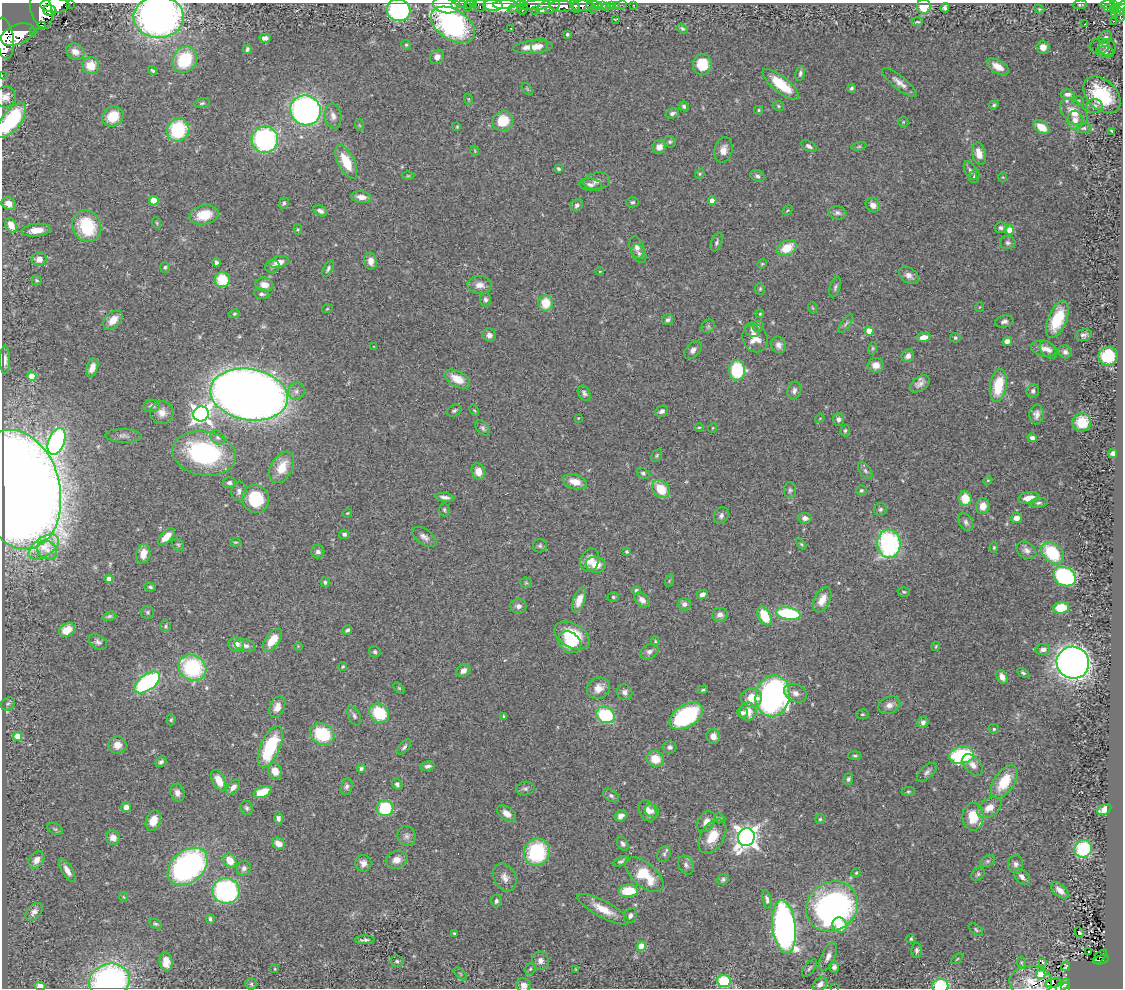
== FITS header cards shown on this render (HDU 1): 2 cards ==
NAXIS1  =                 1121
NAXIS2  =                  986

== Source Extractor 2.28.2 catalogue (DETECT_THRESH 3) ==
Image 1121 x 986 px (HDU 1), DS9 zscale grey, 1 PNG px = 1 image px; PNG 1125 x 990 px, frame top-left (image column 1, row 986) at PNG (2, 3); each listed source drawn as its Kron ellipse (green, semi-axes under 4 px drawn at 4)
Background 0.697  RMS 0.031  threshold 0.092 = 3 sigma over >= 5 px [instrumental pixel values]
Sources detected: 455; all 455 listed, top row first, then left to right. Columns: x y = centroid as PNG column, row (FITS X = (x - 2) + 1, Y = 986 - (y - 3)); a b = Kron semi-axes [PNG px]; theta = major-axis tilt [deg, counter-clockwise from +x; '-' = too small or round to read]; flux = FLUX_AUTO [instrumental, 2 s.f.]
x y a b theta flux
71 3 2 2 - 23
456 4 3 2 - 7.9
462 4 2 2 - 12
469 4 3 2 - 12
473 4 3 2 - 23
1107 4 7 3 -1 200
55 5 14 7 -1 2500
445 5 12 7 -14 86
493 5 10 5 -2 1900
505 5 12 4 2 1300
535 5 16 5 5 440
594 5 8 3 -3 97
611 5 3 3 - 25
616 5 2 2 - 11
622 5 2 2 - 8.4
634 5 3 2 - 11
1080 5 7 3 5 3.3
1113 5 4 3 - 130
480 6 6 6 - 58
517 6 10 4 27 330
562 6 12 5 -3 1500
575 6 6 4 -65 290
583 6 12 5 0 860
603 6 4 3 - 130
924 6 7 7 - 48
1121 6 6 4 39 180
548 7 12 6 20 610
607 7 2 2 - 7.3
467 8 3 2 - 61
523 8 7 5 80 330
945 8 5 4 - 4.7
593 9 2 2 - 36
1039 9 5 4 - 2.2
1108 9 3 2 - 8.3
1115 9 5 2 - 49
41 10 18 10 -75 3000
50 10 6 5 - 950
399 10 12 10 -15 300
536 11 3 3 - 94
1119 11 9 3 36 320
1120 15 7 5 -84 330
159 17 25 21 -1 1100
615 19 4 2 - 1.6
1114 21 3 2 - 16
917 22 6 2 4 2.5
1084 24 4 2 - 110
453 25 24 15 -32 380
41 26 3 2 - 730
511 28 2 2 - 1.3
682 29 6 4 -31 3.2
34 31 3 3 - 92
18 34 17 9 21 4300
567 34 3 3 - 4.5
1105 37 7 6 - 5.8
4 38 21 9 -82 3600
265 38 6 4 -4 7.1
406 45 5 4 - 2.7
539 46 8 7 - 10
1099 46 10 8 5 7.7
533 47 20 6 4 28
1043 47 6 6 - 16
1107 47 8 8 - 9
247 49 4 3 - 3.7
75 52 9 7 -26 16
1105 52 9 5 -5 5.1
437 57 7 6 - 11
185 60 14 11 57 100
702 64 10 9 - 50
91 65 8 8 - 31
998 67 12 6 -29 26
152 71 5 3 - 4
800 73 7 4 75 4.8
2 76 2 2 - 6.5
899 82 21 6 -39 16
781 84 22 8 -39 72
851 88 4 3 - 3.9
527 89 7 3 -53 2.6
1068 94 7 5 -6 8.9
1102 95 22 14 -44 110
6 97 10 10 - 15
468 99 6 3 -71 2.5
1078 101 6 5 - 3.4
202 103 8 4 14 3.9
994 105 5 4 - 3.3
684 106 5 4 - 4.8
778 106 6 4 -23 3
1094 106 8 7 - 6.6
306 110 15 14 - 680
759 110 4 4 - 2.5
1074 112 16 10 -40 35
672 113 7 5 20 6.9
113 116 11 9 33 50
333 116 12 8 -81 12
11 120 21 9 52 160
1075 120 9 7 -86 15
503 121 11 9 31 59
903 122 5 5 - 2.3
359 125 6 3 -71 2.2
457 127 3 3 - 2.2
1041 127 9 6 -34 34
1084 128 8 5 7 4.4
178 130 12 11 - 140
1112 131 4 2 - 2.6
265 140 13 13 - 320
670 142 6 5 - 3.7
809 146 8 5 -30 7.2
659 147 7 6 - 14
859 147 7 3 9 2.8
723 150 13 9 75 16
475 151 5 3 - 1.7
979 154 11 6 -75 22
346 162 18 8 -63 58
558 169 4 3 - 3.2
970 171 10 5 -63 7.2
700 174 5 4 - 2.6
408 176 6 4 0 2.6
757 176 7 5 -34 5.4
974 176 7 5 71 4.2
1003 177 5 3 - 1.9
597 181 13 8 10 12
591 185 11 6 -9 8
361 197 10 5 -6 16
154 201 5 4 - 52
712 201 4 4 - 19
632 202 6 5 - 4.3
284 203 6 5 - 4.2
9 204 7 6 - 21
577 205 6 5 - 6.2
873 205 8 6 -43 15
787 210 5 3 - 2
320 211 7 5 -26 7.3
837 213 9 6 -9 6.4
204 215 15 9 11 50
157 223 6 3 -71 2.1
11 225 7 5 -65 28
87 226 16 14 -64 110
1001 228 6 5 - 5.9
298 229 5 4 - 2.5
36 230 14 6 6 26
1010 230 4 4 - 41
717 242 9 5 70 4.8
1008 243 7 6 - 6.1
637 247 11 7 -73 9.7
787 248 10 7 29 46
639 253 10 6 -62 6.4
39 259 7 6 - 19
371 261 8 6 -83 14
216 262 4 3 - 5.1
279 262 10 5 15 18
762 264 5 4 - 2.3
272 266 7 6 - 5.4
165 267 5 4 - 3.4
328 269 9 4 62 5.2
600 271 4 4 - 2
909 275 11 7 -34 11
37 280 5 5 - 3.5
222 280 7 7 - 75
264 285 9 7 -12 21
480 285 12 9 -3 16
835 287 10 5 71 5.3
760 289 6 5 - 3.1
262 294 8 5 -6 5.5
485 300 7 5 -83 5.8
546 303 8 7 - 42
979 307 5 3 - 1.6
813 308 5 3 - 2
327 309 5 3 - 1.8
234 314 5 4 - 2.8
760 314 4 3 - 2.2
1057 319 20 9 68 75
113 320 11 7 44 24
668 320 6 5 - 5.1
1004 321 9 6 11 6.8
846 324 11 4 57 5.4
708 326 7 6 - 4.4
758 326 6 5 - 3.2
752 330 8 6 -42 6.5
869 331 4 4 - 47
489 335 7 6 - 8.9
1083 335 8 5 15 6.8
924 337 7 4 10 23
755 338 14 12 -61 28
955 338 5 4 - 3.4
1007 341 5 4 - 9.7
779 345 8 7 - 9
374 347 3 2 - 1.2
873 348 6 4 73 2.7
1044 348 13 7 -10 13
693 350 10 7 47 9.5
1048 350 10 6 -48 9.1
1065 352 7 6 - 6.8
908 356 7 6 - 9.5
1108 356 9 9 - 82
5 360 14 5 90 10
876 365 8 7 - 20
92 368 9 5 69 18
737 370 10 8 -88 110
32 376 4 4 - 57
457 379 14 8 -28 34
920 384 11 7 35 12
998 386 16 8 80 71
794 390 9 6 72 7.9
296 391 9 8 - 9.2
1033 391 7 6 - 6.6
584 393 8 5 -58 5.5
249 395 39 25 -9 3200
152 406 8 6 13 7.1
474 410 6 3 -57 2.3
454 411 8 5 23 4.3
662 411 7 5 25 7.1
162 413 11 11 - 17
201 414 8 7 - 970
1037 414 10 7 85 10
578 418 3 3 - 1.5
820 418 5 4 - 2
838 419 6 5 - 6.6
1082 422 9 9 - 48
699 427 5 3 - 2.2
483 428 9 5 -50 5.5
712 428 5 3 - 1.5
845 431 6 4 74 3
123 436 18 7 -2 9.8
218 438 8 6 -44 5.8
1032 438 4 4 - 8.2
57 441 14 8 68 350
204 453 32 22 -10 280
1113 453 4 4 - 5.4
657 455 7 5 60 3.2
282 467 17 10 61 43
865 471 9 5 -52 5
478 472 8 6 -68 19
643 473 7 5 -28 4
988 480 4 3 - 1.9
575 482 12 7 -15 25
229 483 6 5 - 5.7
18 489 60 42 -77 3300
661 489 10 8 -46 52
790 490 8 6 88 4.7
861 490 5 5 - 3.4
239 491 10 7 80 9.5
445 497 10 4 -8 8.5
1029 498 11 5 9 21
255 499 14 13 - 110
965 499 7 6 - 41
1039 503 9 4 9 4.6
983 506 8 6 81 23
880 509 7 6 - 5.8
444 510 6 5 - 3.6
347 513 5 4 - 2.3
721 516 9 7 65 7.8
805 518 7 5 -8 9.7
1016 518 6 5 - 14
966 522 10 6 -59 6.9
344 534 5 5 - 5.7
166 537 10 5 46 23
424 537 14 7 -35 11
235 542 5 3 - 2.3
801 544 6 3 -45 2.4
889 544 14 11 -86 320
178 545 6 5 - 3.4
540 546 7 6 - 4.4
44 547 17 9 35 27
994 548 5 4 - 2.8
47 550 10 8 -38 13
1026 550 11 7 -34 10
318 552 6 6 - 7.2
626 552 3 3 - 3
1053 553 13 9 -44 110
143 554 10 7 79 19
590 560 12 9 68 24
596 565 10 8 -8 27
1065 577 11 9 -30 270
109 579 4 4 - 16
669 581 6 3 73 2.5
325 582 5 4 - 3.9
526 583 6 5 - 2.8
150 587 6 4 -12 4.4
636 590 4 4 - 5
904 592 6 4 -15 3.2
702 594 5 4 - 9.3
613 597 5 5 - 3.1
579 600 13 6 70 19
642 600 9 6 -43 14
822 600 13 8 64 26
684 604 6 6 - 8.5
518 606 8 7 - 9.4
1061 608 8 5 4 76
148 612 6 6 - 3.8
788 614 12 6 -8 170
720 615 7 7 - 9.5
109 616 7 4 17 4.1
764 616 10 6 -62 62
165 626 6 5 - 3.6
67 630 8 6 29 36
347 630 5 3 - 4.5
572 636 19 12 -27 89
272 640 13 7 53 42
655 641 5 4 - 2.5
98 642 10 6 -32 6.9
570 642 12 9 -41 51
236 644 8 7 - 16
245 645 11 6 -15 8.4
298 646 3 3 - 1.5
936 646 4 3 - 1.9
1043 649 7 5 8 8.5
375 652 6 5 - 4.9
649 652 9 7 28 8.6
1073 663 16 15 - 1500
343 667 4 4 - 2.5
192 668 14 12 -32 190
463 671 7 5 39 9.9
1023 673 6 4 -30 3.2
1002 677 7 5 -63 15
147 682 15 8 37 340
399 688 6 4 -45 2.6
598 688 12 10 33 20
703 690 5 4 - 3
625 692 8 7 - 8.9
795 693 12 8 -27 13
773 696 21 17 77 620
751 698 11 9 5 38
8 704 7 6 - 5
889 705 11 8 23 13
277 707 11 7 66 15
748 712 9 8 - 28
379 713 10 9 - 87
743 713 6 5 - 5.3
862 714 6 5 - 2.8
605 715 9 7 -29 150
354 716 10 6 -65 6.6
686 716 18 11 32 250
504 717 4 3 - 3.3
171 720 5 4 - 2.9
923 722 6 5 - 9.3
994 729 5 4 - 3.8
322 734 12 10 -31 100
17 736 4 4 - 40
713 736 7 6 - 15
117 745 9 8 - 17
270 747 22 9 66 120
404 747 9 4 51 5.2
670 747 6 6 - 6.2
961 755 12 8 11 200
855 756 7 4 3 3.2
655 759 9 8 - 34
161 762 6 4 38 5.4
973 765 13 7 -50 12
428 766 7 5 11 7
361 768 4 4 - 4.1
275 771 8 6 -65 22
927 772 12 6 42 7.1
848 779 6 5 - 4.9
219 780 11 6 -63 30
1004 782 18 10 57 72
397 784 6 5 - 6.2
347 786 8 5 78 6.1
233 787 9 5 50 11
525 788 9 6 10 5.8
262 792 9 5 22 47
908 792 7 4 6 2.9
177 793 9 7 -74 11
611 796 9 5 -31 5.6
126 807 5 5 - 14
246 808 7 6 - 5
385 808 8 8 - 110
989 808 13 9 34 24
1104 809 7 5 27 18
648 811 11 8 -62 14
652 811 7 6 - 6.1
507 813 10 6 -35 14
621 816 6 5 - 10
973 817 13 10 -90 60
278 818 6 4 -87 5.9
720 818 6 4 -19 2.9
820 819 5 5 - 2.9
153 820 10 7 70 27
706 822 11 7 60 13
55 829 8 5 -29 4.1
407 836 10 9 - 8.9
712 836 18 11 58 44
746 837 9 8 - 1600
113 838 7 7 - 16
278 843 7 5 -35 17
623 844 7 5 -59 6
1083 849 9 8 - 150
537 852 14 12 64 170
664 854 8 6 66 5.3
36 860 9 7 52 16
397 860 11 8 19 17
230 861 7 6 - 31
621 861 9 4 25 5.1
988 861 8 5 26 4.7
363 863 8 8 - 14
1016 864 9 7 87 8.2
686 865 10 7 -61 8.1
188 867 23 15 40 540
244 868 7 6 - 8.4
67 870 13 5 -59 15
856 873 5 4 - 2.3
978 874 7 5 37 4.4
644 875 23 11 -41 74
505 877 14 11 -64 15
1022 877 9 6 -47 8.8
723 879 6 5 - 4.2
1060 890 10 6 -41 16
226 891 13 12 - 330
628 891 9 6 4 73
124 897 5 3 - 1.8
767 899 9 4 -79 6.4
496 901 6 5 - 5.7
832 906 27 24 34 810
603 909 29 8 -28 39
34 912 10 7 47 9
630 916 8 6 63 7.3
210 919 5 3 - 4.1
156 924 6 4 -29 3.5
840 925 8 7 - 50
784 927 27 11 -83 940
976 930 8 4 -40 3.8
454 933 4 3 - 2.7
1079 933 5 3 - 62
911 939 4 4 - 2.9
365 940 10 4 3 5.8
642 946 5 4 - 60
917 950 7 5 90 5.9
1088 951 3 2 - 2.7
828 957 15 6 66 12
1100 957 9 3 46 53
957 959 6 3 37 2.3
1101 960 8 4 16 92
397 961 6 5 - 4.2
541 961 9 8 - 11
166 962 9 6 -84 18
1042 962 3 3 - 30
1022 963 6 4 -71 2.6
1066 966 5 3 - 1.7
834 967 6 5 - 7
809 968 10 5 53 4.6
275 969 3 3 - 1.8
530 969 6 5 - 3.1
576 969 3 3 - 1.7
460 974 8 3 -45 2.5
1040 974 5 4 - 26
109 981 20 17 15 460
724 981 6 6 - 110
1031 981 21 15 2 38
1054 983 8 4 10 150
251 984 5 5 - 4.1
820 984 8 6 39 13
524 985 7 7 - 14
40 986 6 4 -11 11
940 986 8 7 - 120
1063 986 8 3 45 64
1065 987 4 3 - 46
835 988 2 2 - 3.2
At the frame edge (FLAGS 8, measured only in part): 26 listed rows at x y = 71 3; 456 4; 462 4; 469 4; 473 4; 1107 4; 445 5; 493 5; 505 5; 1113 5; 480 6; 1121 6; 41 10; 399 10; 159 17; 4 38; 2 76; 6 97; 11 120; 109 981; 1031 981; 524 985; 40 986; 940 986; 1065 987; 835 988